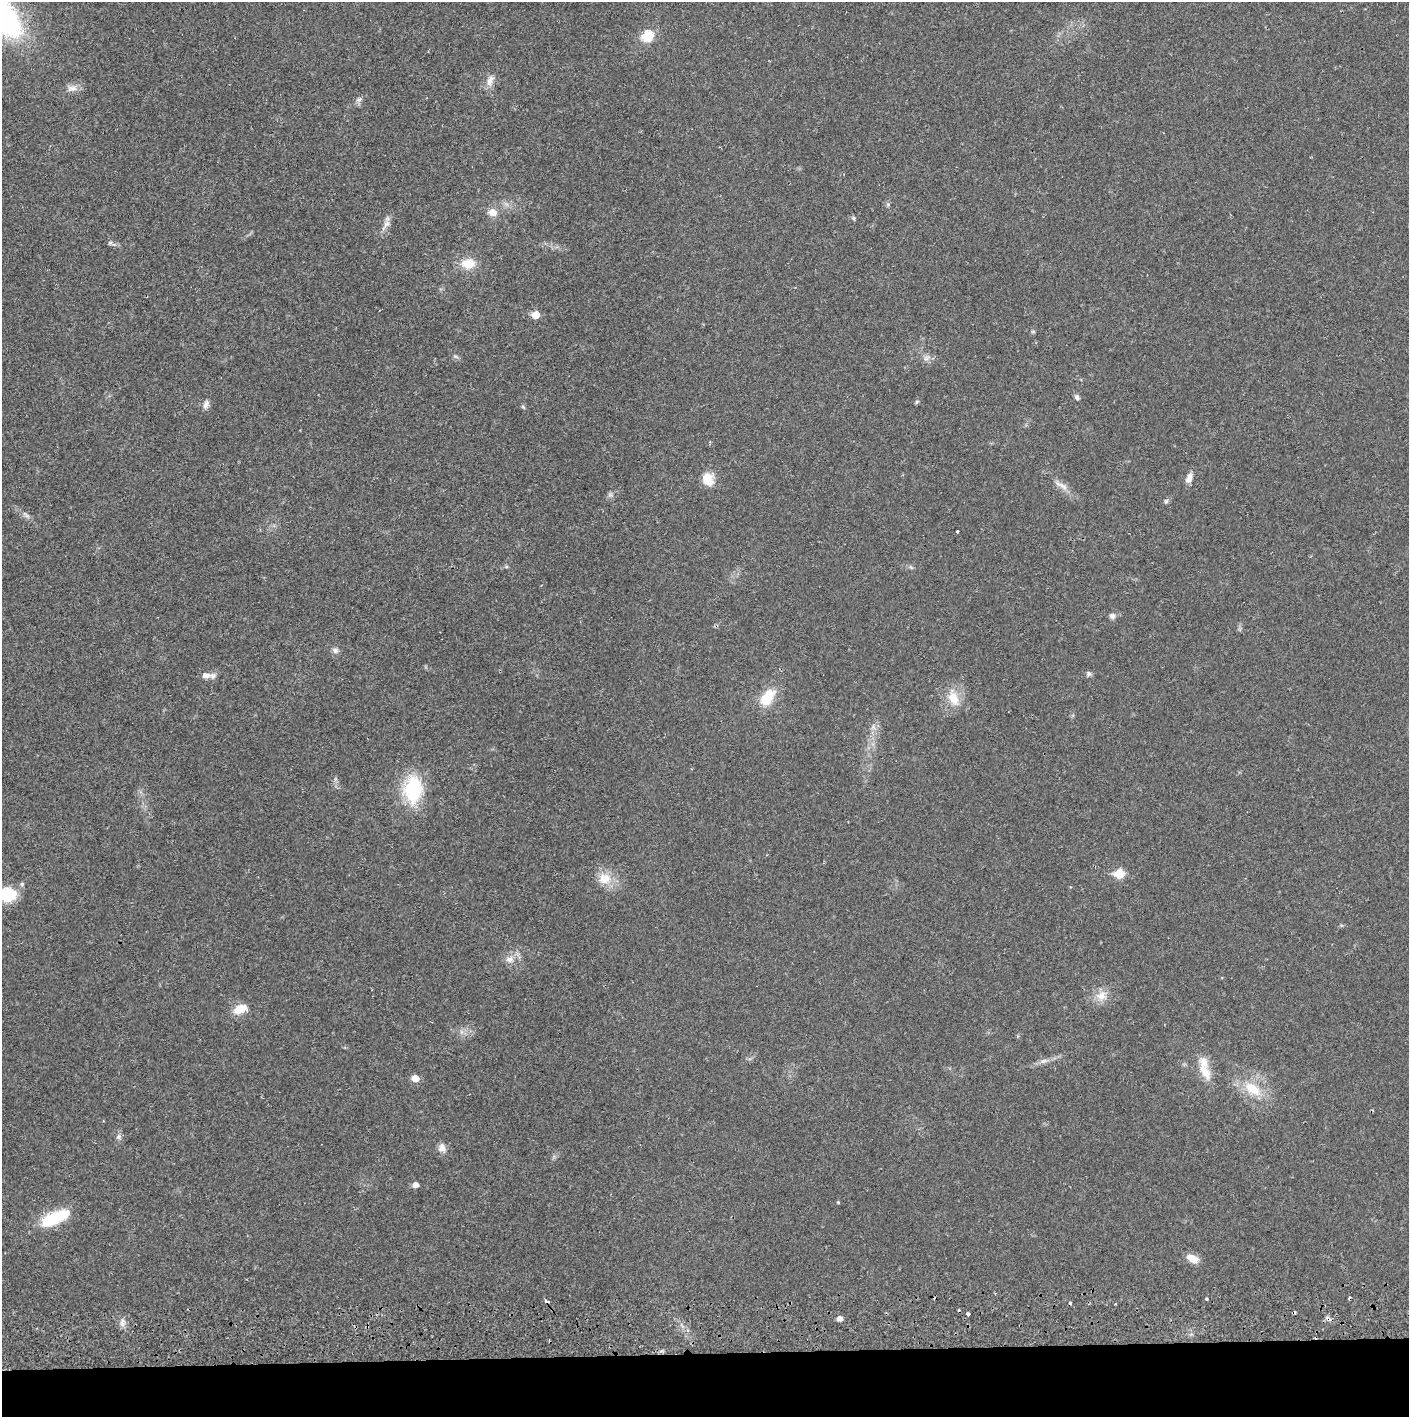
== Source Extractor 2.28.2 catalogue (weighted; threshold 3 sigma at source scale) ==
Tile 8 of 3 x 3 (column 2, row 3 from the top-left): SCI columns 1410-2816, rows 56-1470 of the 4229 x 4357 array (HDU 1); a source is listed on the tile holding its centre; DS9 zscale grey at full resolution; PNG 1411 x 1419 px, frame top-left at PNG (2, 2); no overlay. Shown black and unused: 4% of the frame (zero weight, under 2 of 3 exposures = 3% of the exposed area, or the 3 px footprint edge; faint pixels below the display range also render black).
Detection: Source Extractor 2.28.2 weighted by HDU 2 'WHT'; one run over the whole footprint, this tile lists its part. Background 0.0213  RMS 0.0035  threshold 0.0156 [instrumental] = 3 sigma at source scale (4.5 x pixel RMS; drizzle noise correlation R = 1.50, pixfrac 1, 0.05/0.05 arcsec/px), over >= 5 px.
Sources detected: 59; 1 too faint to see at this stretch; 6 cosmic-ray / hot-pixel residue — not listed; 1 inside a brighter listed object's ellipse — not listed separately; the other 51 listed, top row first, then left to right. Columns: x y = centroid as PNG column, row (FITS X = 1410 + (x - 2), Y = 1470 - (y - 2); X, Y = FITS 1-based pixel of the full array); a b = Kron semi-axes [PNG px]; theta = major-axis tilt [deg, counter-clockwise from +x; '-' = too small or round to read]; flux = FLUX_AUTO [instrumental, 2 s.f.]
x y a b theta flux
647 36 12 11 - 7.2
490 81 16 9 70 2.7
72 88 16 8 6 2.3
359 99 8 6 33 1
888 204 6 5 - 0.58
492 212 11 9 -26 2.7
853 218 6 5 - 0.53
386 224 12 7 46 1.8
111 243 13 5 -20 1
468 263 14 11 5 6.5
535 315 6 5 - 6
1033 332 6 4 -1 0.43
455 356 8 3 -19 0.62
927 358 11 6 19 1.5
1077 397 7 5 -61 0.97
916 402 6 4 71 0.48
206 404 12 7 68 1.5
523 407 6 4 -45 0.46
1189 478 14 7 70 2.2
708 479 16 14 -68 5.2
1061 485 21 6 -29 2.4
610 495 8 4 0 0.77
1166 501 7 5 73 0.67
957 531 3 3 - 0.49
1112 616 7 7 - 1.2
335 650 9 7 -32 1.2
1088 673 7 7 - 0.84
206 676 11 8 4 2.5
767 698 20 12 55 9.9
953 698 22 12 -67 6.1
413 789 28 18 -90 24
1120 874 6 6 - 14
604 878 18 16 9 5.9
8 894 14 12 -9 14
510 959 11 8 1 2.3
1101 996 15 13 34 4
240 1009 16 9 26 5.4
1043 1061 11 5 26 1.3
1205 1072 21 11 -57 5.6
415 1078 6 5 - 4.5
1253 1089 28 15 -36 10
119 1137 7 7 - 1
442 1148 12 9 -80 2.2
416 1185 5 5 - 1.8
838 1202 4 4 - 0.33
54 1218 34 12 25 16
1192 1259 16 9 -24 3.4
1207 1299 3 3 - 0.54
968 1314 4 3 - 1.5
840 1319 5 5 - 1.7
122 1323 11 4 -88 1.3
Isophote crosses this tile's border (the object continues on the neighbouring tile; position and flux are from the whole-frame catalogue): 1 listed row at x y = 8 894